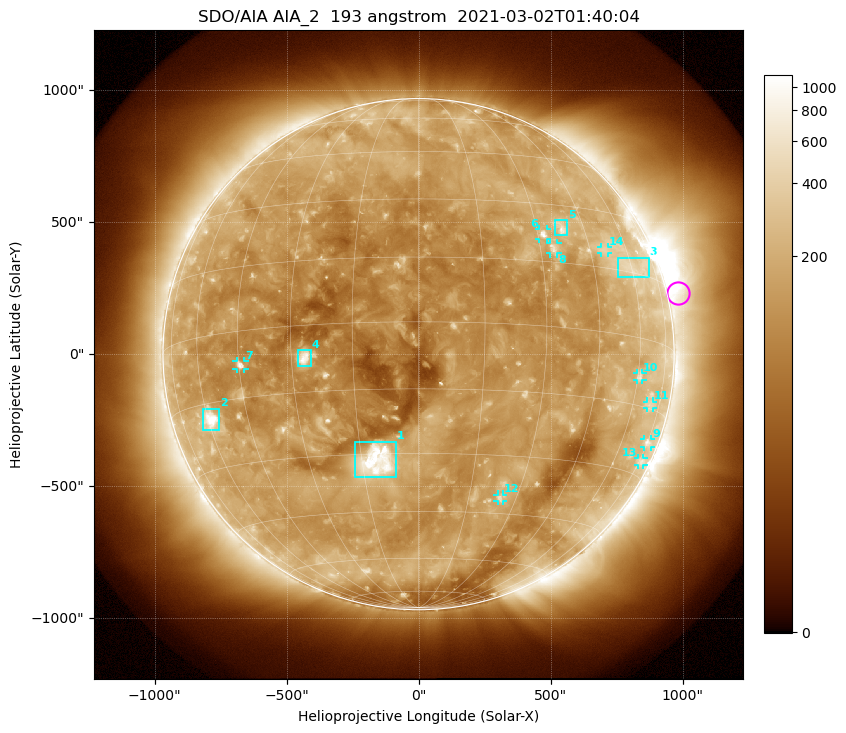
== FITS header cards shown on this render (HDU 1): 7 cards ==
TELESCOP= 'SDO/AIA '           / For AIA: SDO/AIA
INSTRUME= 'AIA_2   '           / For AIA: AIA_ATA1, AIA_ATA2, AIA_ATA3 or AIA_AT
WAVELNTH=                  193 / [angstrom] Wavelength
WAVEUNIT= 'angstrom'           / Wavelength unit: angstrom
DATE-OBS= '2021-03-02T01:40:04.843' / [ISO] Date when observation started; ISO 8
CTYPE1  = 'HPLN-TAN'           / CTYPE1: HPLN
CTYPE2  = 'HPLT-TAN'           / CTYPE2: HPLT

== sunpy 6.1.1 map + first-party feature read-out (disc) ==
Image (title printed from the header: SDO/AIA AIA_2  193 angstrom  2021-03-02T01:40:04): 1024 x 1024 px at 2.4 arcsec/px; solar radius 968 arcsec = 403 px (full disc in frame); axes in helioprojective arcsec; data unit not stated in the header (colour bar unlabelled)
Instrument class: DISC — disc imager (sunpy class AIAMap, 193 A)
Bright regions (active regions / flare kernels): reference = the median radial profile (limb darkening/brightening removed); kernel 9 px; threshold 5 sigma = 224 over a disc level ~126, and >= 1.15x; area >= 12 px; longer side >= 10 px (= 24 arcsec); searched inside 0.97 R_sun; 14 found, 14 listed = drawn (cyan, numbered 1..; 9 of them under ~33 arcsec drawn as corner ticks so the feature stays visible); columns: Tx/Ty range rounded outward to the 5 arcsec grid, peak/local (2 s.f.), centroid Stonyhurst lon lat
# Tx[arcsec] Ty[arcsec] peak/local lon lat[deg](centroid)
1 -245..-85 -465..-330 13 -11 -32
2 -815..-755 -290..-205 9.7 -59 -19
3 755..870 290..365 2.6 +61 +16
4 -460..-405 -45..15 8.8 -27 -7
5 515..565 450..510 4.6 +37 +24
6 455..490 435..475 6.6 +32 +22
7 -690..-660 -55..-25 6 -45 -8
8 500..525 380..420 4.2 +34 +18
9 855..880 -350..-320 3 +75 -22
10 825..850 -100..-70 3 +61 -9
11 865..890 -205..-180 2.3 +69 -14
12 300..320 -560..-530 3.5 +25 -41
13 830..855 -420..-390 2.6 +76 -27
14 690..720 385..405 2.5 +50 +19
Off-limb structures (1.02-1.3 R_sun): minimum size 162 px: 7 found; the strongest spans PA ~230..320 deg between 1.02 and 1.3 R_sun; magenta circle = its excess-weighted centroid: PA ~285 deg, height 1.04 R_sun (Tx ~985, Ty ~230 arcsec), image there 2.5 x the reference